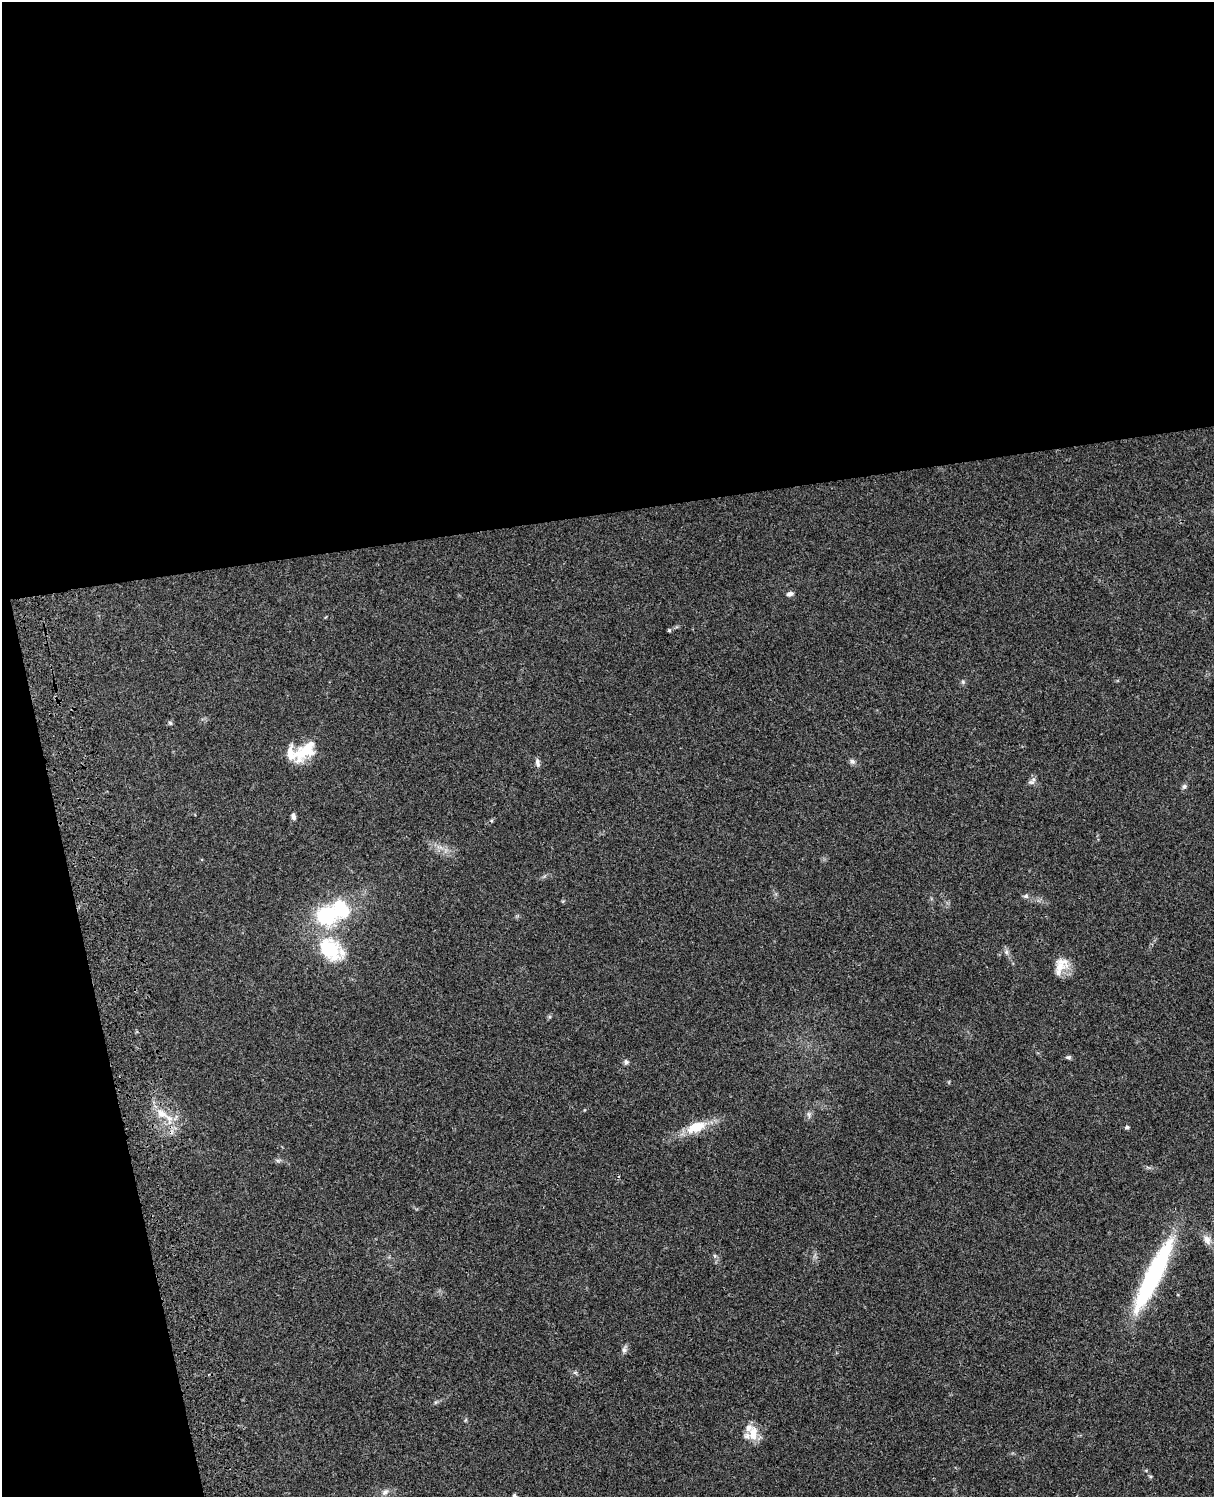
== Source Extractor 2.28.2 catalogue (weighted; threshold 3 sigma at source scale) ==
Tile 1 of 4 x 3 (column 1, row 1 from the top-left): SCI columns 121-1332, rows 3269-4763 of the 5087 x 4927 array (HDU 1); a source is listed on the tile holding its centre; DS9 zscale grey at full resolution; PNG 1216 x 1499 px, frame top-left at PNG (2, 2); no overlay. Shown black and unused: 39% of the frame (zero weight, under 3 of 4 exposures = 6% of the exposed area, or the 3 px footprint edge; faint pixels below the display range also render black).
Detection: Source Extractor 2.28.2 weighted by HDU 2 'WHT'; one run over the whole footprint, this tile lists its part. Background 0.0823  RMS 0.006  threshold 0.0271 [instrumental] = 3 sigma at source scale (4.5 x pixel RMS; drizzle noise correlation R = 1.50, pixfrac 1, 0.05/0.05 arcsec/px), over >= 5 px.
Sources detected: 34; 5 inside a brighter listed object's ellipse — not listed separately; the other 29 listed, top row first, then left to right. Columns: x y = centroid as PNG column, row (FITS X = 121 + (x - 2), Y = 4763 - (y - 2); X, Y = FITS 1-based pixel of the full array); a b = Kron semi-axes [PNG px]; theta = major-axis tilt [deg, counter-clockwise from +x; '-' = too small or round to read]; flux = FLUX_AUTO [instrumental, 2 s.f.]
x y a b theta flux
790 594 9 5 5 2
669 630 5 4 - 0.72
963 682 6 4 -47 0.92
170 723 6 4 -44 0.91
304 752 30 17 27 17
852 761 8 6 -57 1.6
537 762 11 6 -80 2.1
1031 782 10 6 4 1.8
1184 786 6 6 - 1.5
293 816 8 5 -70 1.9
1026 896 7 6 - 1.3
326 916 18 17 - 40
329 949 20 15 -44 41
1006 952 6 6 - 1.5
1061 966 25 14 63 9.2
1068 1057 8 5 1 1.2
626 1062 8 6 -89 1.3
162 1113 21 9 -29 8.5
809 1114 9 3 -77 1.2
696 1127 23 12 22 15
1127 1127 5 4 - 1.1
1207 1240 14 9 -63 3.9
715 1256 6 4 -46 0.97
1153 1275 88 16 64 81
624 1349 10 6 79 1.9
575 1373 6 4 0 1
753 1434 21 11 -88 9.2
385 1492 10 7 37 2.2
514 1496 7 4 -83 1.4
Isophote crosses this tile's border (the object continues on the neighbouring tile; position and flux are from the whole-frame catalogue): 1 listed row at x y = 514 1496